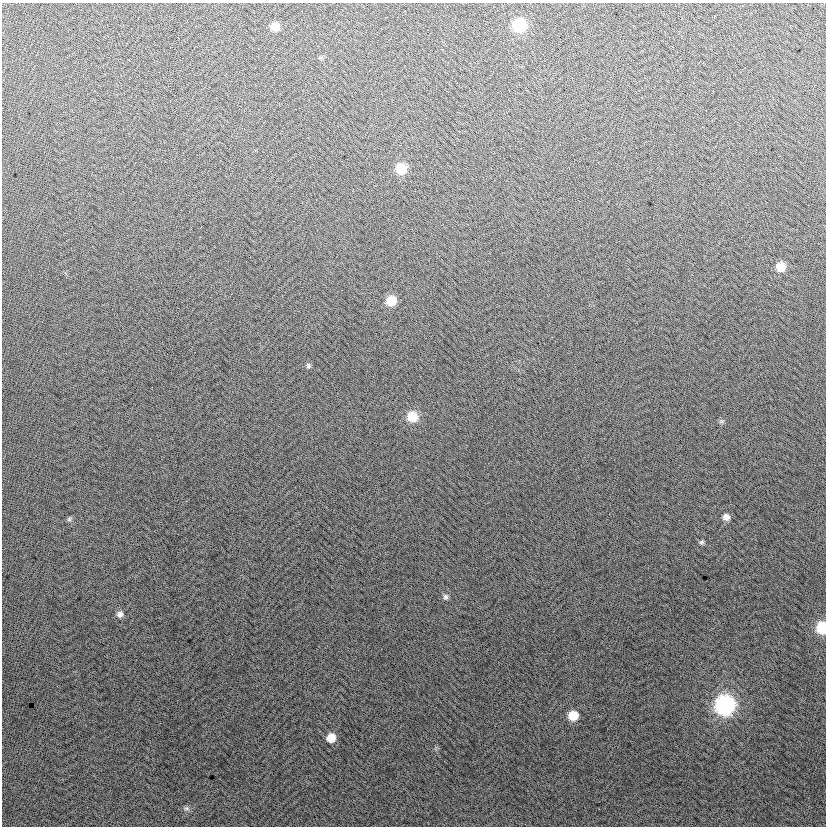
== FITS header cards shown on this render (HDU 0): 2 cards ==
NAXIS1  =                  824
NAXIS2  =                  824

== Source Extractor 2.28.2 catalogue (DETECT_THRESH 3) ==
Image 824 x 824 px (HDU 0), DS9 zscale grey, 1 PNG px = 1 image px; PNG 828 x 828 px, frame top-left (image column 1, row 824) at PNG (2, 3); no overlay
Background 6.67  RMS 13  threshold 40.1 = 3 sigma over >= 5 px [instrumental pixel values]
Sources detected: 18; all 18 listed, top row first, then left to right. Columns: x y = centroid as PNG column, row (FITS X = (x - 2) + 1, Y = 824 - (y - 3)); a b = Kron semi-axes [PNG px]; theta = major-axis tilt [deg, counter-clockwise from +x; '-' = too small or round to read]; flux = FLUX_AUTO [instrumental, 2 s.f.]
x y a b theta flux
519 25 9 9 - 61000
275 26 8 7 - 12000
401 169 9 8 - 26000
781 267 8 8 - 13000
391 301 9 8 - 20000
308 366 7 6 - 2000
412 416 10 9 - 19000
721 421 7 5 20 1800
726 517 8 8 - 5000
69 519 6 6 - 1800
701 542 6 5 - 1800
445 597 8 7 - 2700
120 614 9 8 - 4100
822 628 8 7 - 47000
725 705 10 10 - 270000
573 716 8 8 - 19000
331 738 9 8 - 12000
186 808 9 6 -3 2600
At the frame edge (FLAGS 8, measured only in part): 1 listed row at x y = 822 628